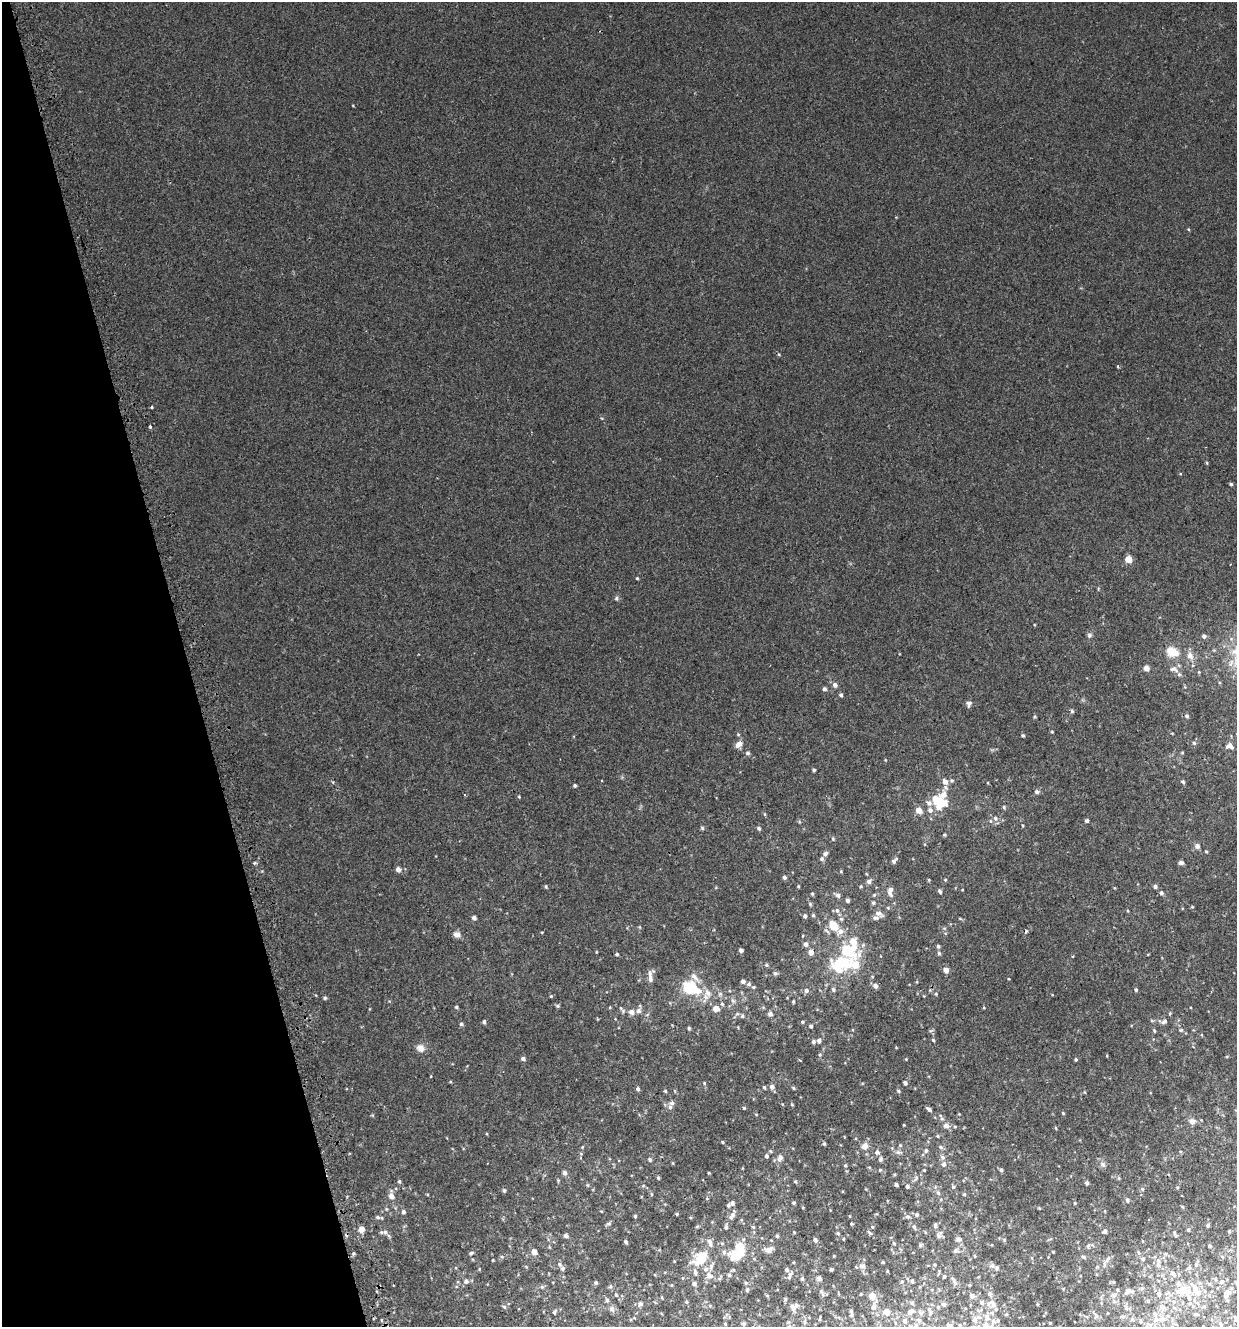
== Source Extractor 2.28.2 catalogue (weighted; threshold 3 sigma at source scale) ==
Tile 5 of 4 x 4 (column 1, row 2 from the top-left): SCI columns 103-1337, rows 2696-4020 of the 5195 x 5393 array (HDU 1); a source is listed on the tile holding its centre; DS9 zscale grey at full resolution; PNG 1239 x 1329 px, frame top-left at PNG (2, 2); no overlay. Shown black and unused: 15% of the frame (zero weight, under 2 of 3 exposures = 3% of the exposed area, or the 3 px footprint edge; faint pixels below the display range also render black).
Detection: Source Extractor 2.28.2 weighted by HDU 2 'WHT'; one run over the whole footprint, this tile lists its part. Background 0.00112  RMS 0.0029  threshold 0.0128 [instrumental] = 3 sigma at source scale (4.5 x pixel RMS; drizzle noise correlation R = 1.50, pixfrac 1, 0.0396/0.0396 arcsec/px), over >= 5 px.
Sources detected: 369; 3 inside a brighter object's white glare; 2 cosmic-ray / hot-pixel residue — not listed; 33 inside a brighter listed object's ellipse — not listed separately; the other 331 listed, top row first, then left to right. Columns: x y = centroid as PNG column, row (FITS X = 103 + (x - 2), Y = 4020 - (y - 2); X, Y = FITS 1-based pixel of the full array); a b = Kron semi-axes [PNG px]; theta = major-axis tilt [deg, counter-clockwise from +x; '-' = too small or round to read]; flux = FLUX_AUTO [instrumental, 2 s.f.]
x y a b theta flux
1188 229 4 3 - 0.24
1118 367 3 2 - 0.5
152 407 3 3 - 0.37
150 426 4 3 - 0.44
1207 463 4 3 - 0.26
1231 484 4 4 - 0.39
1128 559 5 4 - 5.1
637 578 4 3 - 0.26
617 598 6 6 - 0.51
1089 635 6 6 - 0.62
1204 636 5 5 - 0.7
1172 652 13 10 -28 5.1
1190 656 12 8 -61 1.8
1146 668 4 4 - 2.2
1174 669 11 7 -16 1.3
1199 672 4 4 - 0.21
835 685 6 5 - 0.98
824 689 5 5 - 0.5
841 695 5 4 - 0.62
969 704 9 6 74 0.78
1072 711 5 5 - 0.4
1187 716 6 5 - 0.48
1034 717 4 4 - 0.34
1052 732 4 3 - 0.28
1023 736 4 4 - 0.36
1194 743 5 5 - 0.42
739 744 10 6 41 1.7
1230 746 9 7 -17 1.2
1182 752 4 4 - 0.24
748 753 5 5 - 0.57
814 770 3 3 - 0.45
952 780 6 5 - 0.46
945 782 7 6 - 1.7
1183 782 5 5 - 0.41
575 786 4 4 - 0.44
1037 792 6 5 - 0.78
465 794 3 3 - 0.36
519 797 4 4 - 0.26
939 802 14 10 -40 9.8
1004 807 6 4 -69 0.38
919 810 5 5 - 2.6
930 810 7 6 - 1.1
765 814 6 4 -89 0.26
995 818 7 6 - 0.96
1087 821 4 4 - 0.55
702 828 6 5 - 0.37
759 828 5 4 - 0.55
945 835 5 4 - 0.33
833 839 6 4 -88 0.37
1197 846 5 5 - 1.2
1206 851 4 3 - 0.28
825 854 5 5 - 0.84
822 859 5 5 - 0.55
894 861 8 4 45 0.73
255 863 5 4 - 0.35
1181 863 6 4 -2 0.89
398 869 5 5 - 1.3
841 871 4 4 - 0.26
784 877 5 4 - 0.66
929 880 4 4 - 0.27
945 880 4 4 - 0.28
869 881 6 5 - 0.81
798 886 4 3 - 0.25
861 886 5 3 - 0.25
1155 886 4 4 - 0.7
546 887 4 4 - 0.37
890 891 11 6 85 1.4
940 891 5 4 - 0.62
1161 893 5 5 - 0.68
812 894 4 3 - 0.35
838 895 6 5 - 0.9
874 895 5 4 - 0.34
847 900 4 4 - 0.64
873 903 5 4 - 0.4
810 904 6 4 -49 0.35
1192 907 4 3 - 0.21
837 910 7 5 -72 0.68
1128 911 4 3 - 0.25
879 914 12 6 -24 1.1
813 915 5 4 - 0.34
805 916 4 4 - 0.74
474 918 4 4 - 0.93
960 919 6 3 -20 0.28
639 927 5 3 - 0.24
457 934 8 7 - 1.3
806 944 5 5 - 0.93
938 946 5 4 - 0.54
741 950 4 4 - 0.8
847 951 37 23 -35 13
596 952 4 3 - 0.19
811 952 6 5 - 1.4
939 953 5 4 - 0.48
617 954 4 4 - 0.44
840 964 12 9 48 14
766 965 5 4 - 0.36
946 970 5 5 - 1.9
650 973 13 8 34 1.3
775 973 6 5 - 0.54
694 977 16 7 -47 1.8
1009 979 3 2 - 0.19
743 981 5 5 - 0.79
749 984 6 5 - 0.57
875 986 5 5 - 1.1
753 987 5 4 - 0.33
690 988 13 9 -23 14
806 990 6 5 - 0.81
833 990 6 5 - 0.49
1136 990 4 4 - 0.43
708 993 12 9 -77 2
720 994 7 5 45 0.59
936 994 5 4 - 0.33
551 996 5 4 - 0.28
325 998 4 4 - 0.42
733 1001 8 5 -58 0.62
793 1001 4 3 - 0.34
722 1004 6 5 - 0.48
557 1006 5 4 - 0.39
456 1007 4 4 - 0.36
716 1009 5 5 - 2.9
638 1011 7 7 - 0.96
631 1012 6 6 - 1.3
737 1014 6 4 18 0.4
770 1014 7 6 - 0.67
742 1016 6 5 - 0.46
484 1022 4 4 - 0.63
802 1022 5 4 - 0.38
1163 1022 12 7 1 1.1
461 1024 5 4 - 0.5
810 1026 5 4 - 0.47
689 1028 4 3 - 0.42
1181 1030 6 5 - 0.44
1154 1031 5 4 - 0.32
819 1040 5 4 - 0.85
933 1040 5 4 - 0.3
813 1042 5 4 - 0.6
420 1048 10 9 - 1.7
820 1055 5 4 - 0.33
1107 1056 4 3 - 0.2
523 1059 5 4 - 0.77
906 1059 3 3 - 0.2
1076 1059 3 3 - 0.64
431 1076 4 3 - 0.19
704 1083 4 4 - 0.28
905 1083 5 4 - 0.73
764 1087 5 3 - 0.37
772 1087 6 6 - 0.94
793 1088 5 3 - 0.39
638 1089 5 4 - 0.62
665 1091 4 4 - 0.31
898 1091 5 4 - 0.44
672 1103 9 6 45 0.89
792 1104 5 4 - 0.28
744 1108 4 4 - 0.3
929 1109 8 4 -37 0.63
1063 1113 4 4 - 0.24
1192 1121 8 7 - 1
904 1125 3 2 - 0.17
946 1125 7 6 - 1.3
1056 1128 5 3 - 0.26
938 1136 4 4 - 0.32
723 1142 3 3 - 0.27
824 1144 4 4 - 0.38
900 1145 5 5 - 0.34
865 1146 11 9 43 1.6
582 1147 5 3 - 0.24
941 1147 7 5 -18 0.59
926 1151 5 5 - 0.53
877 1152 6 6 - 0.78
898 1152 11 5 -8 0.88
766 1156 5 4 - 0.61
780 1157 7 6 - 1.4
942 1157 7 6 - 0.8
880 1159 7 6 - 0.6
650 1160 5 4 - 0.48
673 1163 5 3 - 0.23
944 1164 7 6 - 0.97
1103 1164 8 7 - 0.88
845 1165 4 4 - 0.3
880 1170 5 4 - 0.33
924 1170 5 4 - 0.26
1001 1170 5 5 - 0.4
564 1172 6 5 - 0.74
658 1178 3 3 - 0.37
916 1178 11 5 61 0.82
1119 1178 6 3 -70 0.31
399 1181 5 4 - 0.39
795 1181 5 3 - 0.27
1087 1183 4 4 - 0.61
587 1185 6 3 -71 0.29
896 1185 4 3 - 0.53
643 1186 5 3 - 0.28
907 1187 4 4 - 0.63
953 1187 6 5 - 0.49
1177 1187 4 3 - 0.26
1142 1189 5 5 - 0.4
504 1190 5 4 - 0.45
938 1193 7 5 -66 0.63
651 1194 5 3 - 0.25
964 1194 4 4 - 0.37
391 1196 7 6 - 1.5
1127 1200 6 4 -64 0.55
732 1203 6 5 - 0.58
793 1203 4 4 - 0.41
1075 1203 4 4 - 0.24
403 1212 5 4 - 0.68
677 1214 3 3 - 0.29
733 1215 7 6 - 0.81
916 1215 5 5 - 0.54
635 1216 4 3 - 0.36
378 1217 7 5 -17 0.6
908 1217 8 5 -8 0.67
609 1223 7 5 17 0.47
851 1224 3 3 - 0.33
935 1225 6 4 86 0.65
1208 1225 3 3 - 0.46
697 1226 5 3 - 0.28
914 1226 8 5 -64 0.64
726 1227 6 4 78 0.53
872 1227 4 4 - 0.29
361 1229 6 5 - 2.3
1188 1230 4 3 - 0.38
1105 1231 5 5 - 0.68
1229 1231 3 3 - 0.29
385 1232 8 7 - 0.93
794 1232 3 3 - 0.18
869 1232 10 4 -44 0.48
1174 1232 6 4 89 0.44
838 1233 5 4 - 0.36
566 1236 5 4 - 0.87
777 1236 4 3 - 0.43
938 1236 9 7 -28 0.76
843 1239 4 3 - 0.25
958 1239 7 6 - 0.79
815 1240 4 4 - 0.79
709 1241 7 6 - 0.86
626 1242 4 3 - 0.55
894 1243 5 4 - 0.41
920 1245 5 5 - 0.4
1088 1246 7 5 72 0.45
1209 1246 4 4 - 0.38
769 1250 10 7 14 1.5
955 1251 8 4 54 0.52
534 1252 5 4 - 2
1053 1252 3 2 - 0.23
471 1253 5 4 - 0.44
736 1255 18 15 12 6.1
834 1256 3 2 - 0.2
975 1256 4 3 - 0.28
1083 1257 6 4 -30 0.5
700 1258 19 11 49 7.8
1108 1259 12 5 55 0.96
1143 1259 5 4 - 0.49
493 1260 4 3 - 0.19
883 1262 4 3 - 0.28
559 1264 7 5 -37 0.62
1158 1264 14 5 84 1.2
992 1265 7 6 - 0.68
1196 1265 6 5 - 0.43
863 1266 10 7 -11 0.94
831 1269 4 3 - 0.42
887 1271 3 3 - 0.23
790 1274 8 6 48 0.75
1173 1274 10 6 -52 1.1
709 1275 11 9 -32 1.9
729 1275 5 5 - 0.56
944 1276 4 4 - 0.39
819 1278 5 4 - 1.3
802 1279 4 4 - 0.49
466 1281 7 6 - 0.85
912 1281 5 4 - 0.42
596 1282 5 4 - 0.4
902 1282 5 4 - 0.34
1113 1282 4 4 - 0.26
1221 1282 6 5 - 0.77
746 1283 5 5 - 0.4
694 1284 6 5 - 0.63
610 1286 6 6 - 0.5
542 1287 6 5 - 0.5
1142 1288 6 4 19 0.37
747 1290 5 5 - 0.53
1127 1291 9 6 48 1
1181 1291 17 11 27 4.5
1228 1292 8 6 -20 0.96
823 1294 8 6 -72 0.64
861 1294 4 3 - 0.21
1159 1294 7 6 - 0.75
616 1295 5 4 - 0.31
767 1295 5 4 - 0.26
972 1295 7 5 -19 0.83
872 1296 7 6 - 2.3
785 1299 5 4 - 0.37
607 1300 6 5 - 0.48
1114 1301 6 5 - 0.59
1148 1301 4 4 - 0.31
686 1302 5 4 - 0.37
912 1303 5 5 - 0.49
982 1303 7 5 -45 0.67
1190 1303 6 5 - 0.67
640 1304 7 6 - 0.77
943 1304 5 5 - 0.6
993 1304 13 7 -52 1.4
1037 1304 4 2 - 0.19
504 1307 6 4 -43 0.45
792 1307 14 5 -70 1
874 1307 10 6 78 1.6
938 1307 5 4 - 0.29
1204 1307 5 5 - 0.41
1126 1308 6 6 - 0.5
1162 1308 7 6 - 0.81
611 1309 10 7 -55 0.9
911 1311 11 6 44 1.2
554 1312 7 5 64 0.45
886 1312 9 7 -58 1.7
930 1312 11 6 -79 0.96
921 1313 7 6 - 0.59
1006 1314 4 3 - 0.19
1196 1314 5 4 - 0.36
852 1315 5 5 - 0.45
820 1318 7 2 80 0.29
1132 1319 5 4 - 0.32
1162 1319 10 7 17 1.6
974 1320 8 6 55 0.83
998 1320 5 4 - 0.36
904 1321 6 5 - 0.72
744 1323 6 5 - 0.5
1050 1323 3 2 - 0.17
725 1324 4 3 - 0.27
916 1325 11 6 -82 0.79
949 1326 7 5 -44 0.65
987 1326 13 9 87 2.7
1203 1326 3 2 - 0.26
Isophote crosses this tile's border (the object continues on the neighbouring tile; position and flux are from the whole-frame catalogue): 4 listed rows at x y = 916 1325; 949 1326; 987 1326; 1203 1326
Unlisted compact peaks at least as high as the median listed source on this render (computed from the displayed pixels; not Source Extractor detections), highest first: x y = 542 932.